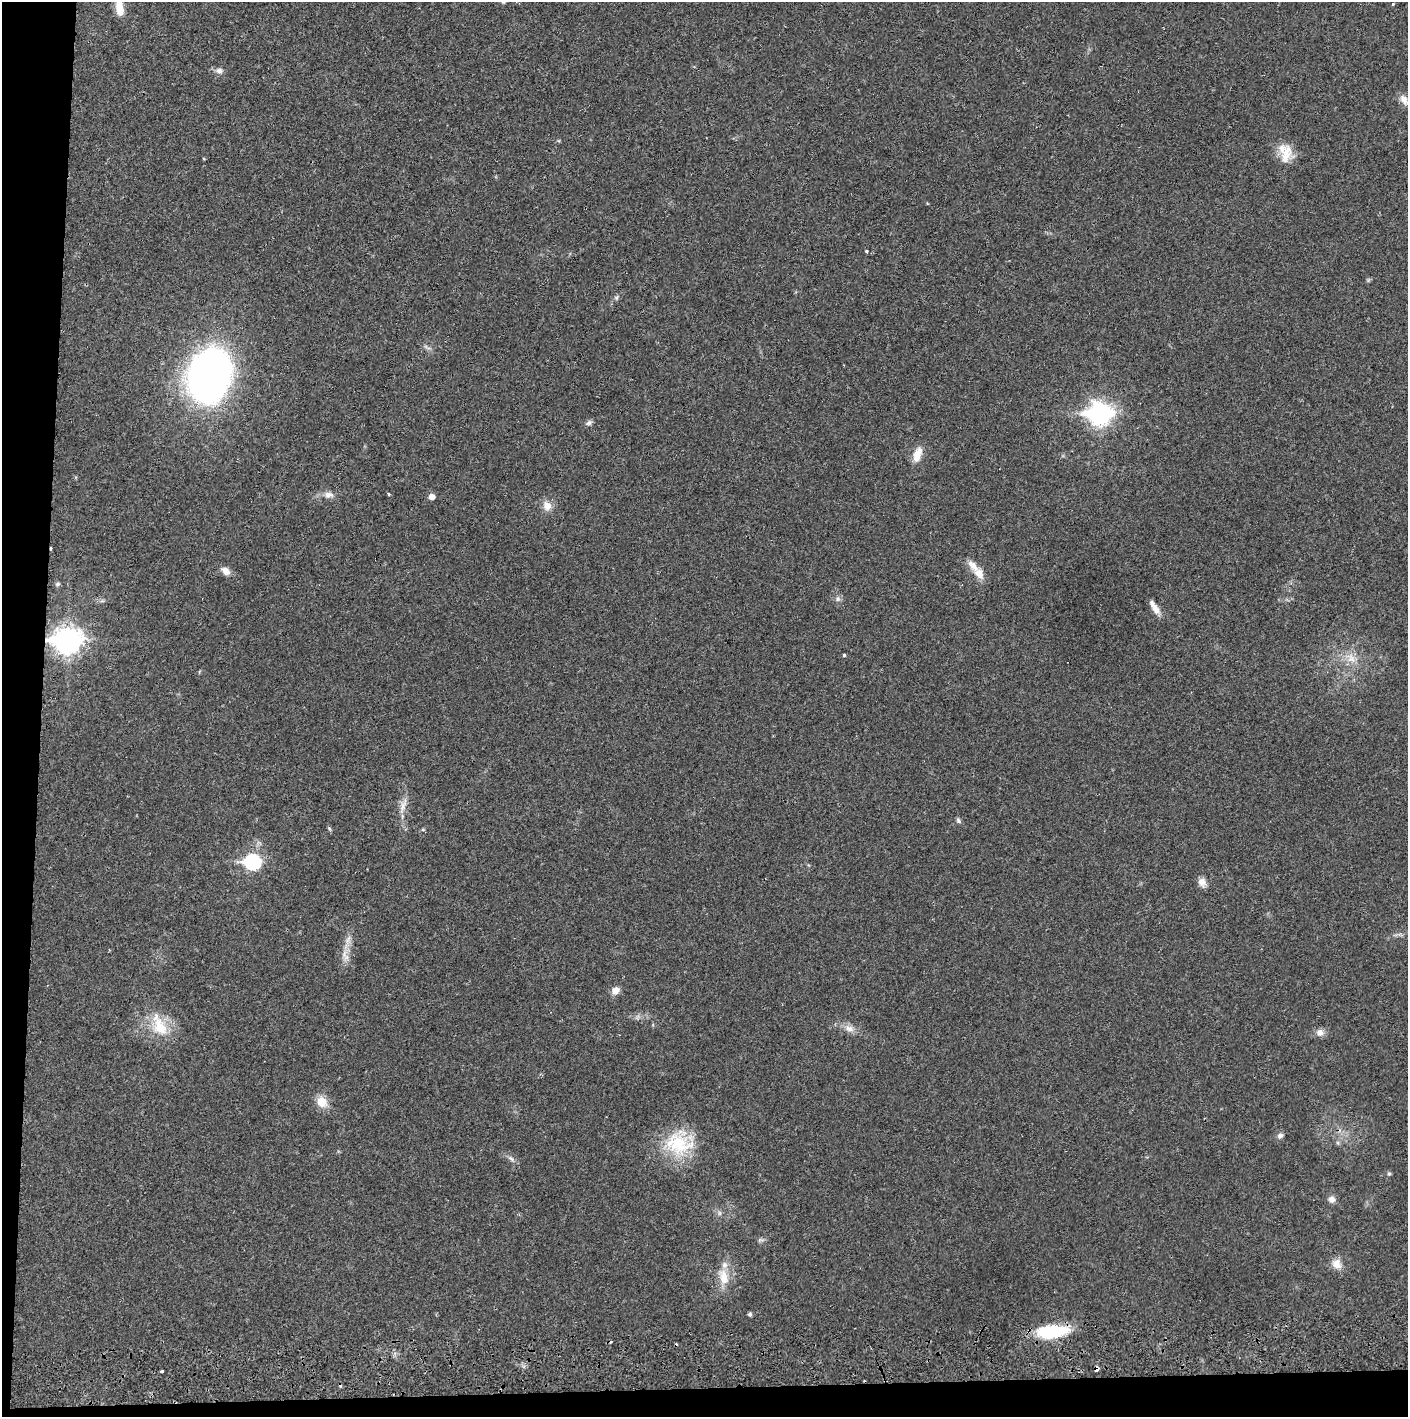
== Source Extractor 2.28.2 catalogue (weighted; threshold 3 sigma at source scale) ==
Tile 7 of 3 x 3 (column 1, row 3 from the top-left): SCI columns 4-1409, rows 56-1470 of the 4228 x 4359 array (HDU 1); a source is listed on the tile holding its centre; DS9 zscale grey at full resolution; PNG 1410 x 1419 px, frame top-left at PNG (2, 2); no overlay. Shown black and unused: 5% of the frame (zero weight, under 2 of 3 exposures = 3% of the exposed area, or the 3 px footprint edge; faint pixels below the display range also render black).
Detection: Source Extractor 2.28.2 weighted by HDU 2 'WHT'; one run over the whole footprint, this tile lists its part. Background 0.0214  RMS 0.0035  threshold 0.0156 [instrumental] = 3 sigma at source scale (4.5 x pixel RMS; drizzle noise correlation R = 1.50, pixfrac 1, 0.05/0.05 arcsec/px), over >= 5 px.
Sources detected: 60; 2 too faint to see at this stretch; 2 cosmic-ray / hot-pixel residue — not listed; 3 inside a brighter listed object's ellipse — not listed separately; the other 53 listed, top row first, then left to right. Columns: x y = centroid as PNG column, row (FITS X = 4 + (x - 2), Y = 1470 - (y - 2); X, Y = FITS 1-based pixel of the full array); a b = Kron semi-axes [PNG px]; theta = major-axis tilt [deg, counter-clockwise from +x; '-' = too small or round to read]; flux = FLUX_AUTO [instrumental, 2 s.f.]
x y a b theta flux
1393 4 3 3 - 0.65
119 8 18 8 -81 6
219 71 11 8 -10 1.6
1404 99 14 8 -59 2.6
1286 154 26 16 78 7
204 159 4 3 - 0.3
867 251 4 3 - 0.81
617 298 8 4 81 0.59
210 376 43 32 74 220
1100 414 11 9 8 200
589 423 9 6 36 0.97
917 454 19 9 71 4.5
389 494 4 3 - 0.83
329 495 14 9 0 2.4
432 497 5 5 - 2.5
547 506 14 12 -66 3.3
51 548 4 3 - 0.41
226 571 13 9 -39 2.4
979 573 18 12 -52 4
57 584 7 6 - 0.72
838 599 8 6 89 1.1
102 601 7 4 18 0.62
1155 608 19 6 -57 3.1
67 640 11 9 1 320
844 655 3 3 - 0.68
1351 658 18 9 -53 4.1
403 806 25 8 73 3.5
958 820 8 5 -61 0.79
329 829 7 4 -69 0.53
423 829 6 4 -1 0.44
252 862 8 7 - 62
1202 882 12 9 -72 2.3
348 940 19 8 82 3.1
615 990 11 9 44 2.5
638 1017 7 4 89 0.72
160 1027 30 21 -59 12
849 1028 15 9 -22 2.9
1320 1033 10 8 8 2.3
322 1102 16 13 -57 4.6
1280 1136 8 7 - 1.3
679 1143 40 32 11 21
1338 1143 6 4 -47 0.6
511 1159 11 6 -37 1.3
1389 1174 6 5 - 0.66
1332 1199 9 8 - 1.7
719 1213 7 4 -89 0.68
761 1240 11 5 6 0.84
1337 1264 14 12 -60 3.5
723 1277 25 13 -76 6.9
750 1314 5 4 - 0.83
1052 1331 37 14 4 19
1097 1369 4 4 - 2.5
162 1371 3 3 - 0.72
Overlapping masked pixels (flux is a lower limit): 4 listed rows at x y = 51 548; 67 640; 1052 1331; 1097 1369
Isophote crosses this tile's border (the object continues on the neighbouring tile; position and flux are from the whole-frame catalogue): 1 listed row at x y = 119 8